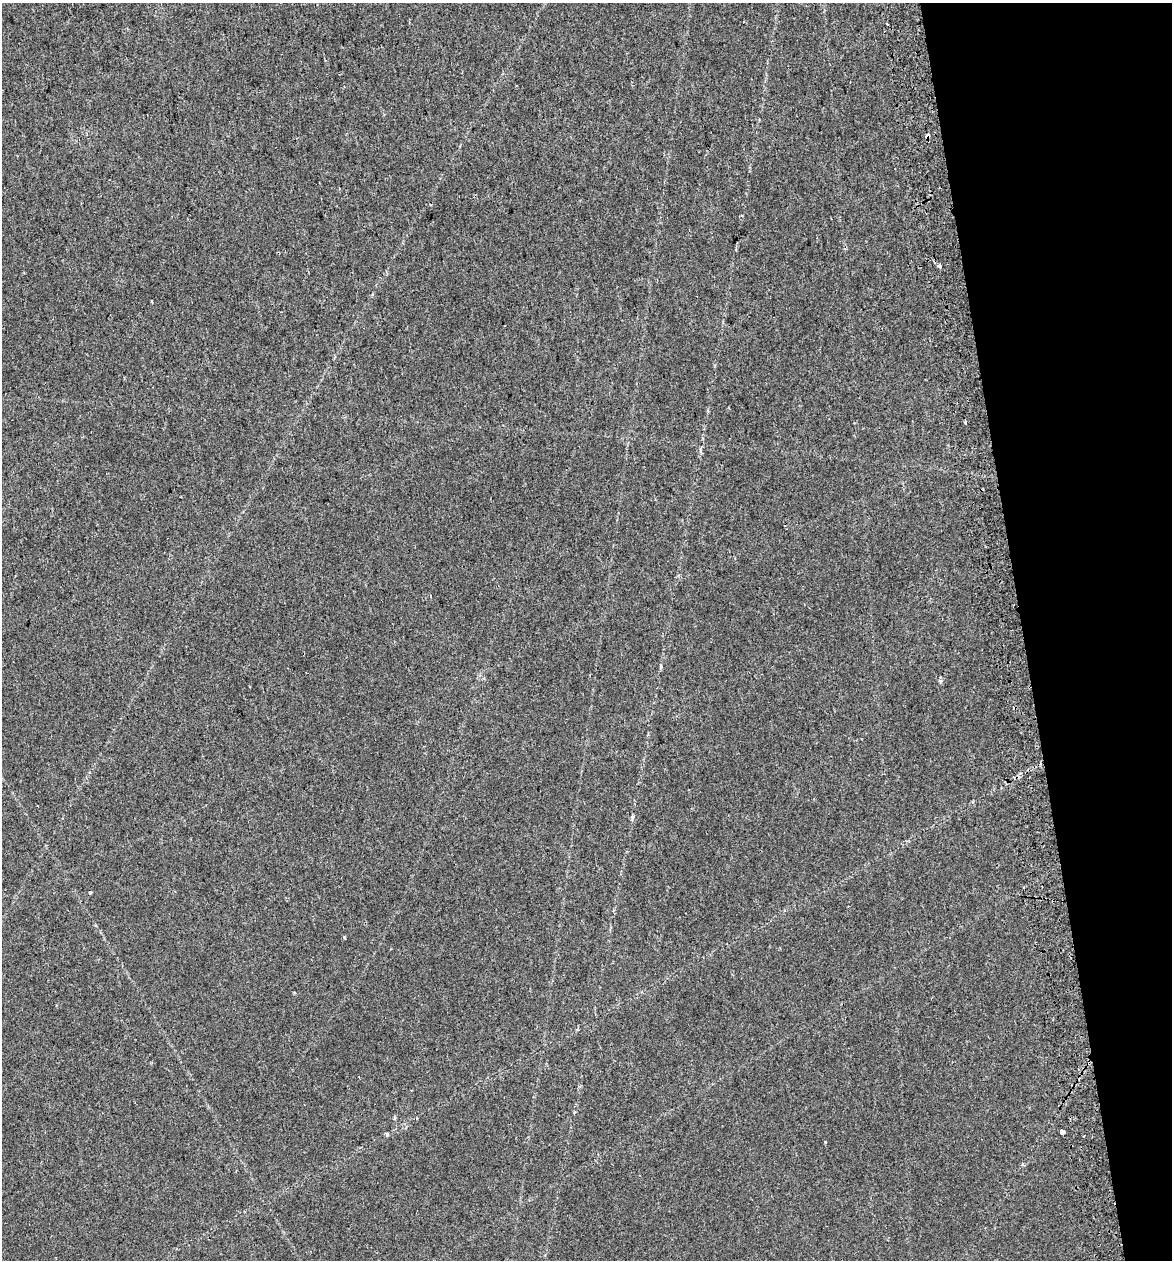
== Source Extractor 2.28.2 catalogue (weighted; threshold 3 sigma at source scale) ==
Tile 12 of 4 x 4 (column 4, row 3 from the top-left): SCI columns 3605-4774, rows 1309-2566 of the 4915 x 5131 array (HDU 1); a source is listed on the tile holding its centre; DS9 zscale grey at full resolution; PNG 1174 x 1262 px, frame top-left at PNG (2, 3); no overlay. Shown black and unused: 13% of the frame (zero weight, under 2 of 3 exposures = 4% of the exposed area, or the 3 px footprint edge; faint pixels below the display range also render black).
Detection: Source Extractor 2.28.2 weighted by HDU 2 'WHT'; one run over the whole footprint, this tile lists its part. Background 0.0156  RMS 0.0048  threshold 0.0217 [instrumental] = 3 sigma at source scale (4.5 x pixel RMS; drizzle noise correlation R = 1.50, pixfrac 1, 0.0396/0.0396 arcsec/px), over >= 5 px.
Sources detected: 12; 2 cosmic-ray / hot-pixel residue — not listed; the other 10 listed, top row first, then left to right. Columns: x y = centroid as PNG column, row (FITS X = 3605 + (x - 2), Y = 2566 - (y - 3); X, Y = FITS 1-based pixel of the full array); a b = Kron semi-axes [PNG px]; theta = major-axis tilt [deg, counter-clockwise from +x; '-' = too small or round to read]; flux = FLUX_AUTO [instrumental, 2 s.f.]
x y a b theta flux
927 136 4 3 - 4
939 266 4 3 - 1.2
965 423 3 3 - 0.9
661 666 6 3 -73 0.58
632 817 7 4 83 0.87
90 892 3 3 - 4
344 937 4 3 - 0.62
1062 1131 4 3 - 4.2
387 1134 5 4 - 0.66
825 1142 4 2 - 0.35
Overlapping masked pixels (flux is a lower limit): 1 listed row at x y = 927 136